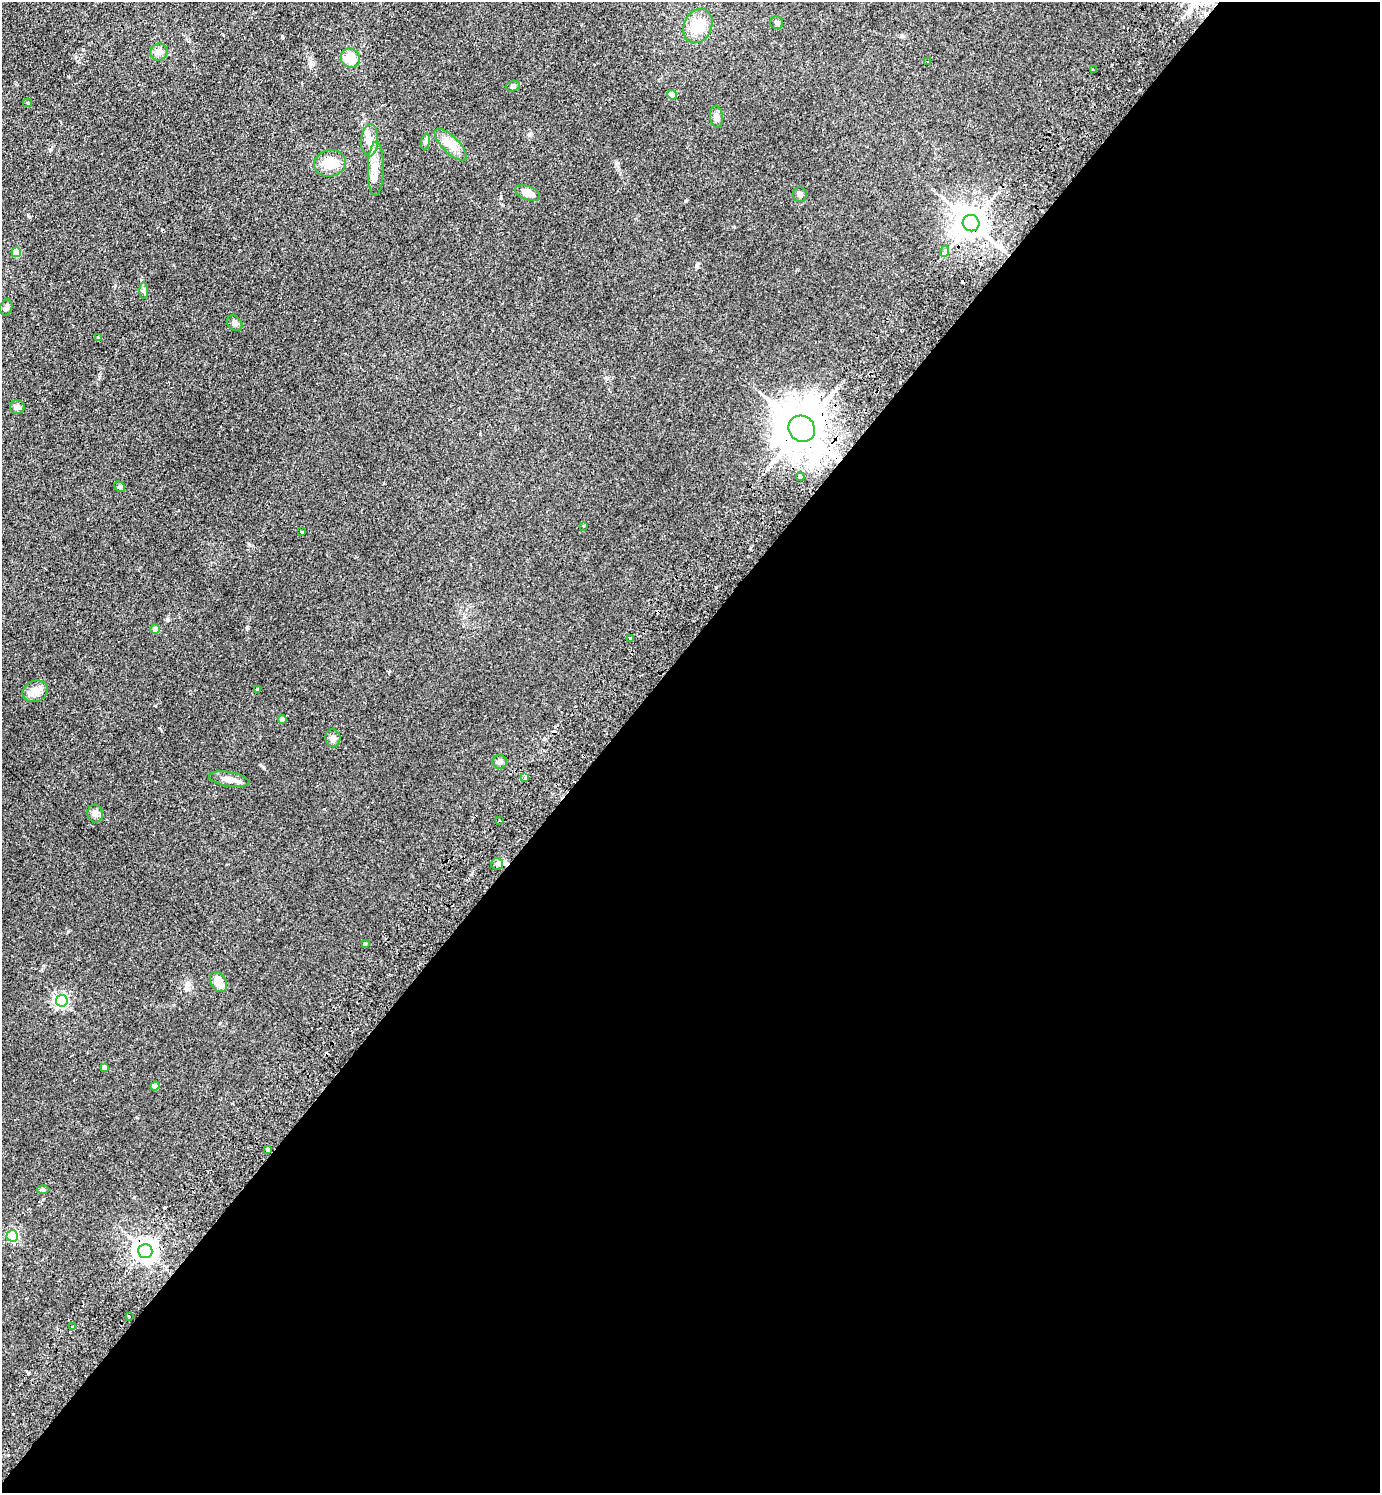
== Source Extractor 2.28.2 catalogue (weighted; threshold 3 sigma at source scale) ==
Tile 12 of 4 x 4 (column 4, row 3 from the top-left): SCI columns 4480-5857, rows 1533-3023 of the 6059 x 6046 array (HDU 1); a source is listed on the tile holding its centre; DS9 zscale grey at full resolution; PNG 1382 x 1495 px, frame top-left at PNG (2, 2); each listed source drawn as its Kron ellipse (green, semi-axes under 4 px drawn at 4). Shown black and unused: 56% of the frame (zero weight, under 2 of 3 exposures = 3% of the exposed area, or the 3 px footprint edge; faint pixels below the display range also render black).
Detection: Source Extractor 2.28.2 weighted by HDU 2 'WHT'; one run over the whole footprint, this tile lists its part. Background 0.0273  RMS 0.0043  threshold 0.0193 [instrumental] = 3 sigma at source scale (4.5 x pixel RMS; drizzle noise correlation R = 1.50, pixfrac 1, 0.05/0.05 arcsec/px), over >= 5 px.
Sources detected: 63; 9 cosmic-ray / hot-pixel residue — neither listed nor drawn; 1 inside a brighter listed object's ellipse — not listed separately; the other 53 listed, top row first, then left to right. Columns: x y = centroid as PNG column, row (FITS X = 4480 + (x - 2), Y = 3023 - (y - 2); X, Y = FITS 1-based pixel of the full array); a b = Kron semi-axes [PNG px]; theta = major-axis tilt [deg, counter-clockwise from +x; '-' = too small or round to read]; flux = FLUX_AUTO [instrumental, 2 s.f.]
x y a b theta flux
777 22 6 6 - 0.91
698 26 18 14 65 9.2
159 52 9 8 - 2.1
350 58 10 9 - 7.5
928 62 2 2 - 0.43
1093 70 2 2 - 0.32
513 86 7 5 15 0.78
672 95 5 4 - 5
28 103 4 4 - 0.52
716 117 11 6 -83 1.5
370 140 16 8 87 3.7
426 142 8 4 82 0.91
451 145 21 8 -45 4.5
330 163 16 13 14 7.1
376 169 27 8 89 4.9
527 193 13 7 -20 4.4
800 195 7 7 - 1.2
971 223 8 8 - 740
945 251 6 3 70 0.7
16 252 5 4 - 11
144 291 8 4 -89 0.78
6 307 8 6 73 1
235 323 9 6 -41 1.4
98 338 4 3 - 1.2
17 407 7 7 - 1.4
802 429 14 12 -47 1800
800 477 4 3 - 2.5
120 487 6 4 -45 0.59
584 526 4 3 - 0.56
302 532 2 2 - 0.28
155 629 4 4 - 2.2
631 639 3 3 - 4.1
257 689 3 3 - 1.4
35 691 13 10 22 4.2
282 720 4 4 - 2.1
333 738 9 7 -80 1.6
500 762 7 7 - 1.2
525 778 3 3 - 5.9
229 779 20 7 -10 3.4
95 814 9 8 - 2
499 821 3 2 - 0.63
497 864 6 6 - 1
365 944 3 3 - 1
218 982 11 7 -59 5.2
62 1001 6 6 - 88
104 1067 4 4 - 1.5
155 1086 4 4 - 4.1
267 1149 4 3 - 2.5
43 1189 6 4 -1 0.61
12 1236 6 5 - 56
145 1251 7 7 - 320
129 1316 3 3 - 0.67
72 1327 3 3 - 0.94
Overlapping masked pixels (flux is a lower limit): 3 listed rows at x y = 971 223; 802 429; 145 1251
Unlisted compact peaks at least as high as the median listed source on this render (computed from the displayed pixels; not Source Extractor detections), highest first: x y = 247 627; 68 931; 50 150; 697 265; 264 767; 28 215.